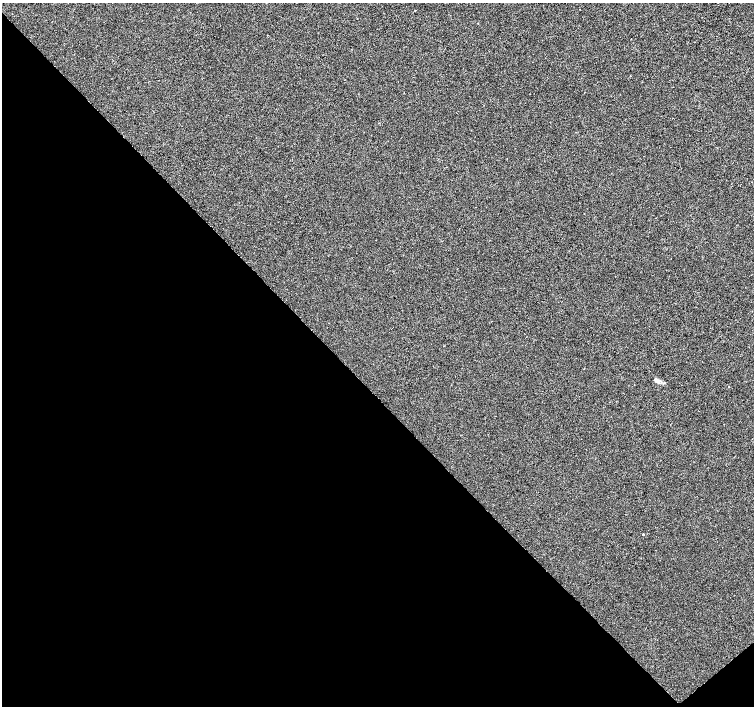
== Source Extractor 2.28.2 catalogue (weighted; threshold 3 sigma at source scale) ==
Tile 14 of 4 x 4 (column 2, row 4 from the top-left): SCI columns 1510-3013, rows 214-1620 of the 6021 x 5991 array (HDU 1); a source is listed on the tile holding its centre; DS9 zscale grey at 2 x 2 block average (1 PNG px = mean of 2 x 2 image px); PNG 756 x 708 px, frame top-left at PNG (2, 3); no overlay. Shown black and unused: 45% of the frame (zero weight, under 2 of 3 exposures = <1% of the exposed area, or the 3 px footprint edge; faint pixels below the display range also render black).
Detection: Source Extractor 2.28.2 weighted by HDU 2 'WHT'; one run over the whole footprint, this tile lists its part. Background -2.44e-04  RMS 0.0042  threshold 0.0187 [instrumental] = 3 sigma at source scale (4.5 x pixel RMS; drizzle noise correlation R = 1.50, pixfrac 1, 0.0396/0.0396 arcsec/px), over >= 5 px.
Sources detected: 5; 1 cosmic-ray / hot-pixel residue — not listed; the other 4 listed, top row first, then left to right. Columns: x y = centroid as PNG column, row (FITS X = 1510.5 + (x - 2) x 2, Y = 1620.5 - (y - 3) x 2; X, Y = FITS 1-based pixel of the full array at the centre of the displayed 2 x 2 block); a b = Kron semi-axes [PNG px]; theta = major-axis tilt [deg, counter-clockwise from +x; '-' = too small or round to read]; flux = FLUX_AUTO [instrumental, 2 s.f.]
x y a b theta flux
415 10 2 2 - 0.52
630 76 2 2 - 0.46
656 380 6 4 6 2.2
643 535 2 2 - 0.89